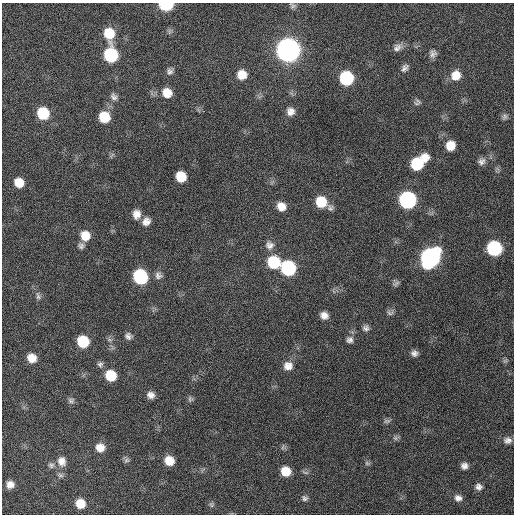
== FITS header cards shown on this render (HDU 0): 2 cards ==
NAXIS1  =                  512 / Axis length
NAXIS2  =                  512 / Axis length

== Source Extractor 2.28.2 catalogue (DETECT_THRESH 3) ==
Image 512 x 512 px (HDU 0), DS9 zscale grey, 1 PNG px = 1 image px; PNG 516 x 516 px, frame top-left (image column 1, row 512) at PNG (2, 3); no overlay
Background 131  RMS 12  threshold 35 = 3 sigma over >= 5 px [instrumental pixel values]
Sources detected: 74; all 74 listed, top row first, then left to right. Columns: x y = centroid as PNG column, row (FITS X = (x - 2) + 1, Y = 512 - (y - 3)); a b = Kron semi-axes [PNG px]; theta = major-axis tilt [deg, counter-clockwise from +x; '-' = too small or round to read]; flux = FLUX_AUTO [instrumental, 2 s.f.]
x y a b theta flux
166 5 9 6 1 54000
293 6 9 7 -22 2200
109 33 11 10 - 21000
397 47 13 9 27 4300
288 50 11 11 - 770000
433 54 10 8 79 3500
111 55 11 9 -82 66000
405 68 10 7 56 3000
170 71 9 8 - 2900
242 75 10 10 - 11000
456 75 12 10 51 10000
346 78 10 9 - 62000
167 93 10 9 - 11000
114 97 10 8 -53 3200
416 103 9 7 -12 2000
290 111 10 10 - 5200
43 113 10 9 - 34000
504 116 9 7 89 2500
104 117 10 10 - 21000
450 145 10 9 - 12000
481 161 10 9 - 4000
418 163 16 9 40 44000
181 177 9 8 - 17000
19 183 9 9 - 13000
407 200 10 10 - 160000
321 202 10 10 - 21000
281 206 10 9 - 7900
330 208 10 8 -60 2400
136 214 11 9 81 6500
146 221 10 9 - 5400
85 236 10 10 - 12000
269 245 12 11 - 5300
81 246 8 8 - 2600
494 248 10 9 - 87000
430 258 12 10 54 280000
274 262 11 10 - 38000
288 268 10 9 - 89000
158 275 10 10 - 3800
140 277 10 9 - 83000
396 283 10 5 28 2000
38 296 9 6 -81 2300
390 313 10 7 -5 2400
324 315 9 8 - 5400
366 328 9 7 -4 2800
128 336 9 8 - 3100
350 340 9 9 - 3300
83 342 9 9 - 31000
414 353 8 7 - 3300
32 358 9 8 - 9600
505 361 7 4 18 1400
100 364 8 7 - 2300
288 366 11 11 - 7000
111 376 9 9 - 22000
151 395 9 8 - 4600
190 399 8 7 - 1900
71 400 9 7 0 2300
387 421 10 6 7 2000
395 438 7 6 - 1900
507 440 10 8 -7 3900
283 447 7 4 71 1400
100 448 9 9 - 8200
126 460 8 6 2 1900
62 461 14 11 -76 7500
169 461 9 8 - 12000
367 463 8 6 -13 1600
51 465 8 8 - 2500
464 466 8 7 - 3900
286 471 8 7 - 15000
10 484 7 6 - 5800
479 487 9 8 - 3600
305 498 7 7 - 2000
458 498 10 8 -19 4300
80 504 9 8 - 13000
211 505 7 6 - 1900
At the frame edge (FLAGS 8, measured only in part): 1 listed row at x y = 166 5